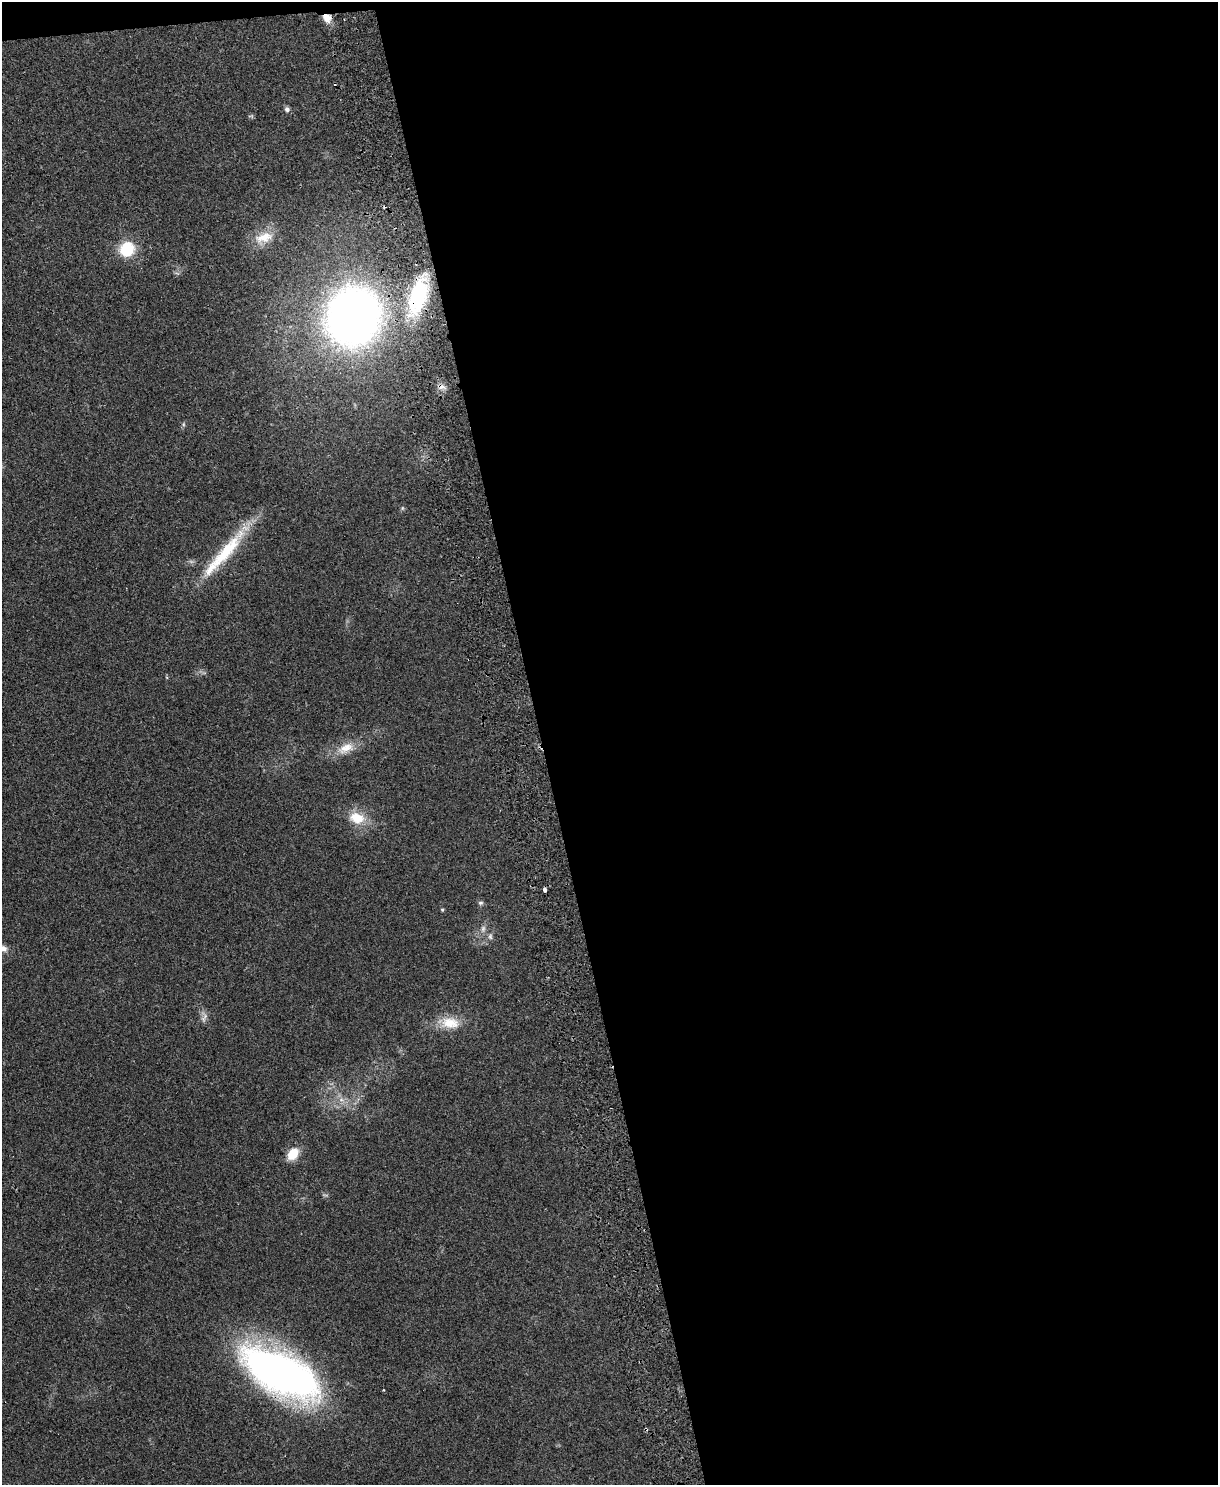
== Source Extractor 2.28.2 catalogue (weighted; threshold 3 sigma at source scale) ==
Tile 4 of 4 x 3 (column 4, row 1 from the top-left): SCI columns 3707-4922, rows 3125-4607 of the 4981 x 4874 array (HDU 1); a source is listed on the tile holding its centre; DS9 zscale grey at full resolution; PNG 1220 x 1487 px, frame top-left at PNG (2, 2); no overlay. Shown black and unused: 56% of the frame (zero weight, under 2 of 3 exposures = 3% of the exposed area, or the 3 px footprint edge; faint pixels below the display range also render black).
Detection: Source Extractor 2.28.2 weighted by HDU 2 'WHT'; one run over the whole footprint, this tile lists its part. Background 0.0313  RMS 0.0043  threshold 0.0194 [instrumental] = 3 sigma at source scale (4.5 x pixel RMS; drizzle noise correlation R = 1.50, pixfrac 1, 0.05/0.05 arcsec/px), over >= 5 px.
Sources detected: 26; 1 too faint to see at this stretch — not listed; the other 25 listed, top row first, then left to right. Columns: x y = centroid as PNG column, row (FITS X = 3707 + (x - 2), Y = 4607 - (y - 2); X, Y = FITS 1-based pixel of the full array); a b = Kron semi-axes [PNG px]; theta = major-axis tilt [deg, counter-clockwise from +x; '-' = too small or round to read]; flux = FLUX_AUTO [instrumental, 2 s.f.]
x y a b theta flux
327 18 10 10 - 4.5
287 109 6 6 - 1.3
264 238 29 16 20 10
127 249 12 11 - 20
177 273 9 3 -13 0.7
418 296 46 18 73 37
353 317 43 38 73 350
441 387 11 6 -8 1.8
183 424 6 4 90 0.66
402 508 6 5 - 0.65
225 552 82 13 50 28
346 748 27 14 24 8.2
357 818 23 15 -15 10
545 889 4 3 - 4
480 903 7 6 - 0.95
442 910 4 4 - 0.63
483 929 11 6 82 1.9
490 936 10 6 84 1.5
3 948 12 8 -18 2.8
204 1017 18 8 89 2.6
449 1023 28 15 -6 11
341 1100 10 7 -40 2.8
293 1154 12 9 52 9.5
281 1373 66 29 -28 280
646 1429 3 3 - 0.96
Overlapping masked pixels (flux is a lower limit): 6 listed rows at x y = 327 18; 418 296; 353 317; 441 387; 281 1373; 646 1429
Isophote crosses this tile's border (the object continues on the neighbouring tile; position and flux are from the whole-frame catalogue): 1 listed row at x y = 3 948